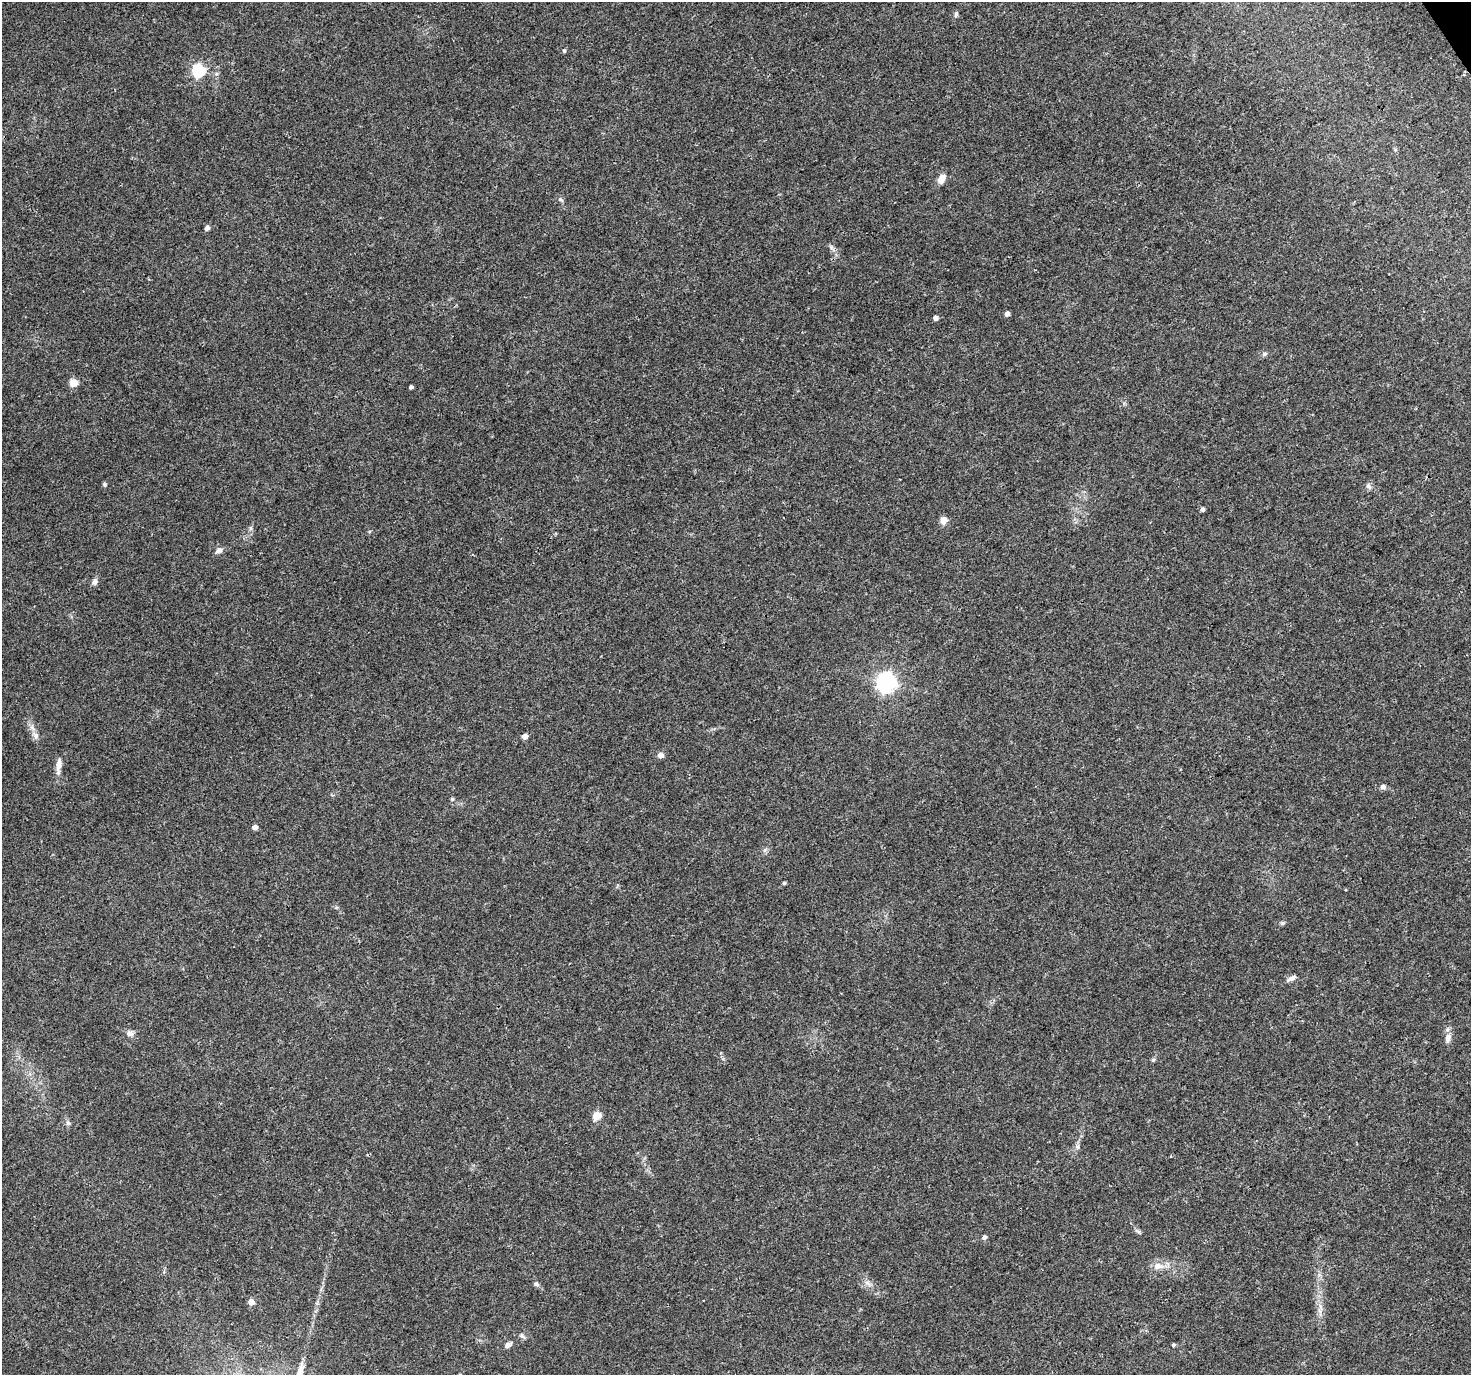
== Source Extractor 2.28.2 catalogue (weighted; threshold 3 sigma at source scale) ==
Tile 10 of 4 x 4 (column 2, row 3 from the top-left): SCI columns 1476-2944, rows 1552-2924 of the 5881 x 5789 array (HDU 1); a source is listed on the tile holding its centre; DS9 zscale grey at full resolution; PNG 1473 x 1377 px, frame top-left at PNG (2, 2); no overlay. Shown black and unused: <1% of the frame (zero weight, under 3 of 4 exposures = <1% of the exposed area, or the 3 px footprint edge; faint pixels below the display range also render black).
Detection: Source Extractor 2.28.2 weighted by HDU 2 'WHT'; one run over the whole footprint, this tile lists its part. Background 0.0346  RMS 0.0036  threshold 0.0163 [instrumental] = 3 sigma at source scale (4.5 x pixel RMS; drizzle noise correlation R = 1.50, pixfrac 1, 0.0396/0.0396 arcsec/px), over >= 5 px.
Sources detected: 43; all 43 listed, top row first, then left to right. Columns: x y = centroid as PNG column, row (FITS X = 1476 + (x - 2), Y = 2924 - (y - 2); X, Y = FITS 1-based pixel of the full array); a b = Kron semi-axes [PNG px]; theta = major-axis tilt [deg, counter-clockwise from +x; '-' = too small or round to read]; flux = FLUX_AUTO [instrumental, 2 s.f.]
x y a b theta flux
956 14 8 5 71 0.69
564 51 5 4 - 0.49
198 71 6 6 - 51
941 179 10 7 57 3.5
560 199 7 5 -18 0.67
207 228 6 5 - 1.1
831 247 6 5 - 0.81
1007 314 4 4 - 1.6
935 318 4 4 - 1.6
1265 354 7 5 21 0.68
73 383 5 5 - 10
411 387 4 3 - 0.82
104 484 5 5 - 0.57
1368 486 9 6 -52 1
1202 509 5 5 - 0.71
944 520 9 8 - 2.2
219 550 11 6 30 1.2
95 582 9 7 86 1.3
886 682 7 7 - 180
35 736 12 5 -77 1.6
525 736 4 4 - 2.7
660 755 5 5 - 2.3
58 766 18 6 85 2.9
1383 787 6 6 - 1.3
452 799 5 4 - 0.52
255 827 4 4 - 2
784 883 4 4 - 0.49
1291 978 15 5 27 1.4
130 1033 10 8 -16 1.6
1448 1038 14 7 83 2
1153 1060 6 5 - 0.53
597 1116 5 5 - 12
68 1123 7 4 90 0.73
1077 1147 7 5 -45 0.82
1138 1231 7 4 -19 0.64
984 1237 6 5 - 1.1
1158 1266 12 9 -2 3
867 1283 13 4 -40 1.3
536 1284 7 5 -47 0.89
251 1302 5 5 - 3.3
522 1336 9 6 -45 0.87
508 1345 8 6 34 1.4
1173 1345 5 4 - 0.5